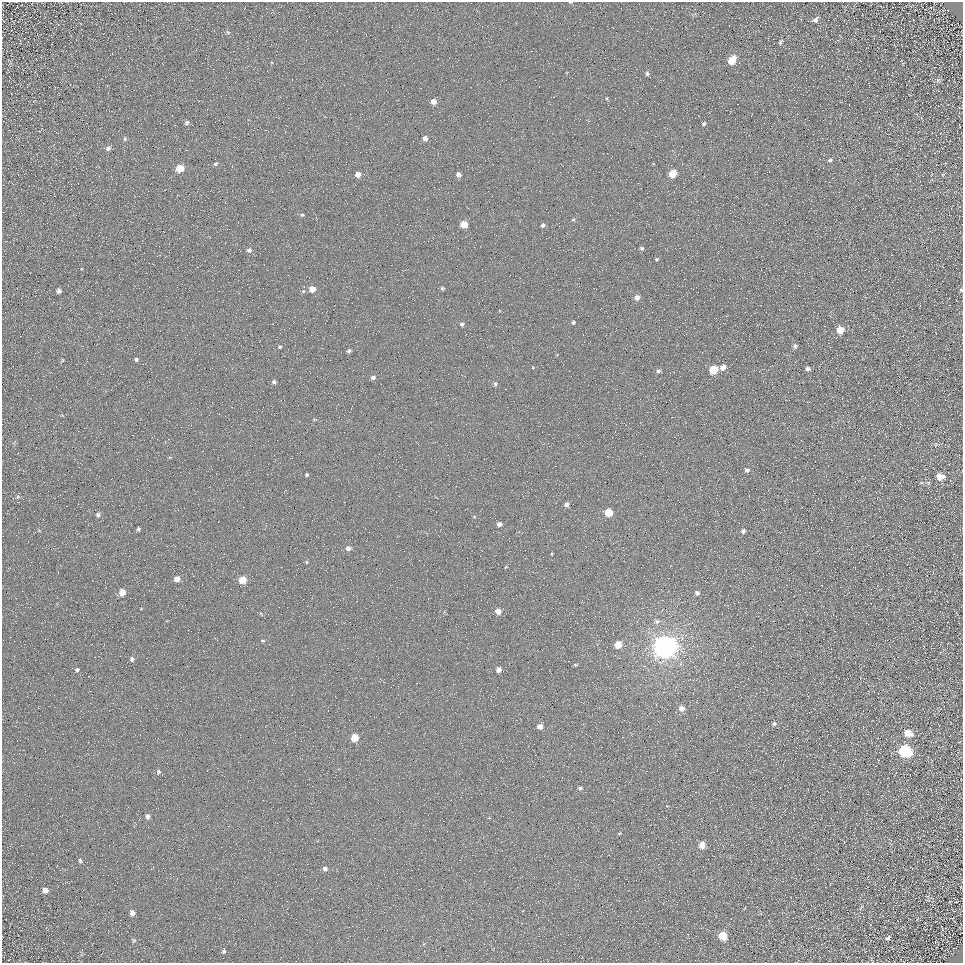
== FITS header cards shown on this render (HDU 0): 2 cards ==
NAXIS1  =                  961
NAXIS2  =                  961

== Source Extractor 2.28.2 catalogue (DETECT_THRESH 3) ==
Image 961 x 961 px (HDU 0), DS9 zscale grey, 1 PNG px = 1 image px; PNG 965 x 965 px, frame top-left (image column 1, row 961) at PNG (2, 2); no overlay
Background 4.28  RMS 8.7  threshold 26.2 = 3 sigma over >= 5 px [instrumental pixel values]
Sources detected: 99; all 99 listed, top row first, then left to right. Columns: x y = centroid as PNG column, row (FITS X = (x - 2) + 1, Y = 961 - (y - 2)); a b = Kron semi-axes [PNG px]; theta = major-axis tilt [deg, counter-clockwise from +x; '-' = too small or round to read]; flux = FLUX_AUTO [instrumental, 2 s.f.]
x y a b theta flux
570 2 4 2 - 480
815 20 7 5 41 2200
228 32 7 5 -32 1000
780 42 6 4 62 990
732 60 7 5 53 15000
647 73 6 5 - 1300
938 80 6 5 - 1100
606 98 5 3 - 590
433 101 5 5 - 5000
841 102 2 2 - 400
187 123 6 5 - 1400
704 124 5 4 - 950
960 126 3 2 - 350
425 138 5 5 - 2800
125 139 6 5 - 980
108 148 8 6 28 1800
830 160 6 4 35 1200
215 164 6 5 - 1000
180 168 6 5 - 12000
357 174 5 5 - 4500
672 174 5 5 - 16000
458 175 5 5 - 3100
302 215 5 5 - 830
573 219 6 4 29 810
463 224 5 5 - 11000
543 225 5 5 - 1800
642 248 5 4 - 1200
249 250 6 6 - 1800
657 259 5 4 - 730
442 288 5 4 - 930
312 289 5 5 - 7600
961 290 4 4 - 840
59 291 5 4 - 2100
303 291 6 5 - 1100
637 297 6 5 - 3400
573 322 5 5 - 1100
462 324 5 5 - 1500
840 330 6 5 - 11000
795 346 6 5 - 1700
280 347 6 4 -13 910
349 351 5 4 - 1500
136 359 5 5 - 1100
62 360 7 4 57 700
723 367 6 5 - 3800
807 369 5 5 - 2200
713 370 6 5 - 22000
658 371 6 5 - 1700
373 377 6 5 - 1900
274 382 6 5 - 1600
495 384 6 5 - 1400
936 444 5 3 - 570
170 457 6 3 17 570
747 470 7 6 - 1900
307 475 5 4 - 870
940 477 7 6 - 8000
921 483 6 4 18 780
566 505 5 4 - 2200
608 512 5 5 - 19000
98 515 6 6 - 1700
499 524 4 4 - 2800
138 529 4 4 - 1000
743 531 4 4 - 1700
348 548 7 6 - 2700
306 562 5 4 - 730
506 567 4 3 - 600
177 579 5 5 - 5200
242 580 5 5 - 14000
122 592 6 5 - 7200
697 593 5 5 - 1400
130 598 2 2 - 280
498 611 5 5 - 5300
261 614 7 3 -54 680
657 621 7 6 - 1700
263 640 7 3 -1 780
618 645 5 5 - 11000
665 647 8 7 - 870000
132 659 7 6 - 1500
575 665 5 4 - 780
77 670 6 6 - 1100
499 670 4 4 - 3600
681 708 6 6 - 3800
774 724 5 5 - 1400
540 726 5 4 - 4500
908 733 8 6 -20 8600
355 738 5 5 - 12000
905 751 8 7 - 74000
158 772 7 6 - 1400
580 788 6 5 - 1200
147 816 6 5 - 2100
619 834 5 3 - 580
702 845 6 5 - 7300
80 861 6 5 - 1000
325 869 5 5 - 2000
45 890 6 6 - 2800
132 913 6 5 - 3000
722 936 7 6 - 12000
888 938 6 4 46 1000
134 940 7 6 - 1100
224 951 7 5 65 1100
At the frame edge (FLAGS 8, measured only in part): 2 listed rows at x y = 570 2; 961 290